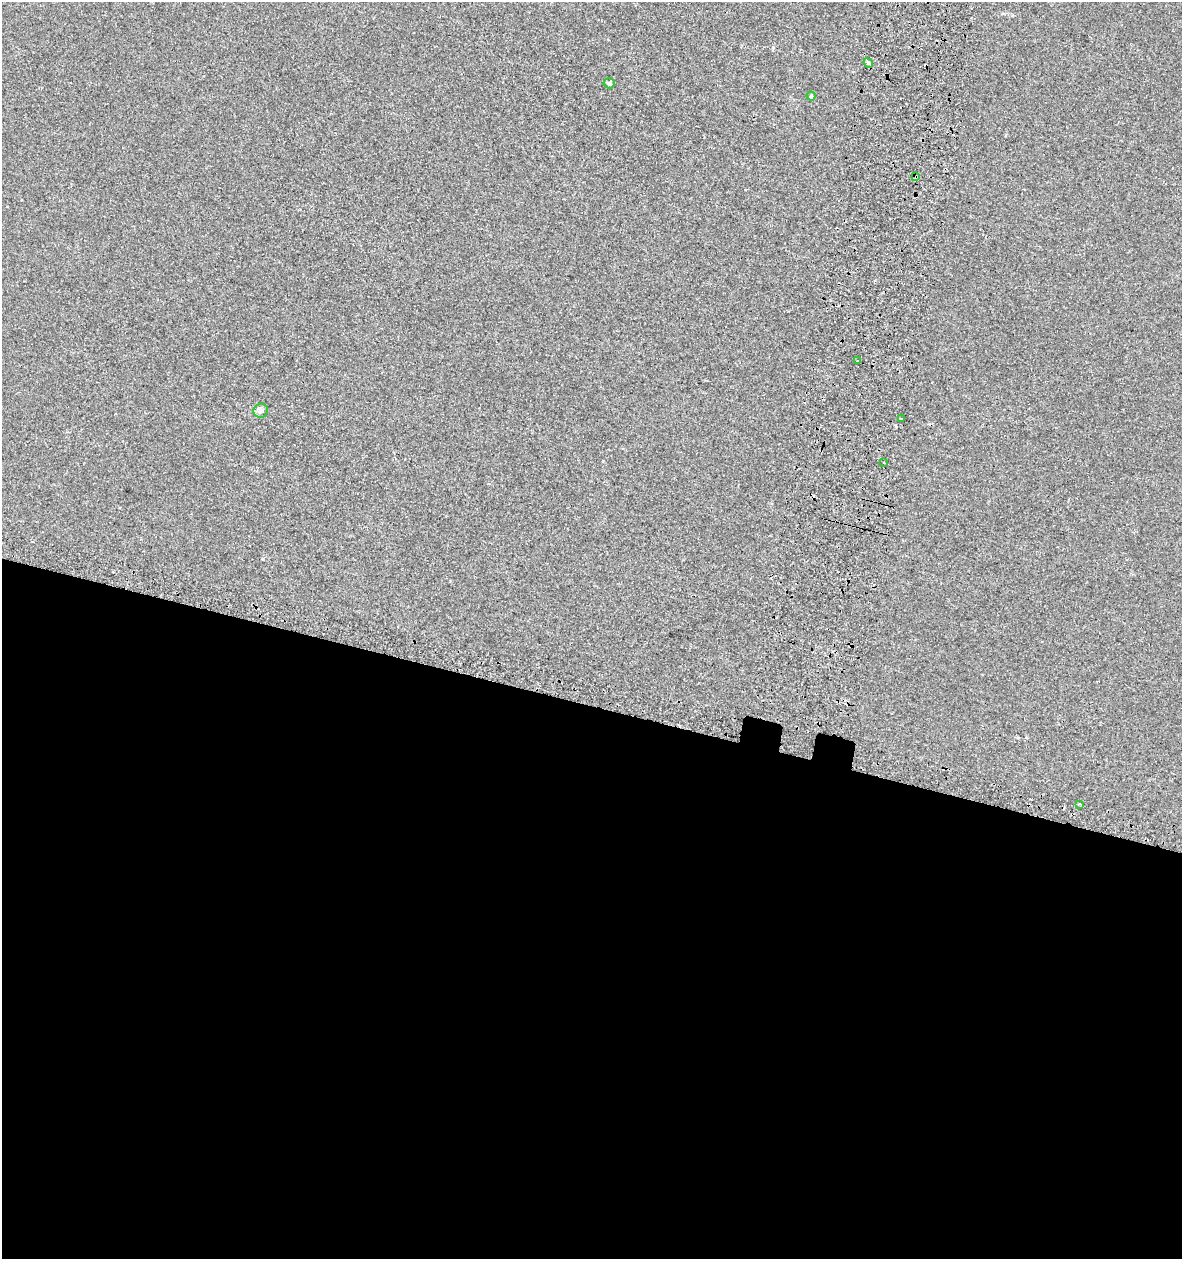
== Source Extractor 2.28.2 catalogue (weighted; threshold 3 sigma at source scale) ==
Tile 14 of 4 x 4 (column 2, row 4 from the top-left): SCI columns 1512-2691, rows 43-1299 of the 5318 x 5112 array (HDU 1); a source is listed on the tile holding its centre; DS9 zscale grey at full resolution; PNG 1184 x 1261 px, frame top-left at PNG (2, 2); each listed source drawn as its Kron ellipse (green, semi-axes under 4 px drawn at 4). Shown black and unused: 44% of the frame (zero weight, under 2 of 3 exposures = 3% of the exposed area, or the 3 px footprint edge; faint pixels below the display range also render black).
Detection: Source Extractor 2.28.2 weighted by HDU 2 'WHT'; one run over the whole footprint, this tile lists its part. Background 0.00179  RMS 0.0054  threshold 0.0245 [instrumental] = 3 sigma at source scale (4.5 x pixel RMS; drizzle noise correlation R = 1.50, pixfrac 1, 0.0396/0.0396 arcsec/px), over >= 5 px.
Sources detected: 10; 1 cosmic-ray / hot-pixel residue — neither listed nor drawn; the other 9 listed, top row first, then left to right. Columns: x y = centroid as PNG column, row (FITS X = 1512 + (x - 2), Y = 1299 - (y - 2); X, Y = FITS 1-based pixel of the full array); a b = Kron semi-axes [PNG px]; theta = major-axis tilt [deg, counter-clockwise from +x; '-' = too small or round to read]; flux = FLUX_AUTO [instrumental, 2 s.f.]
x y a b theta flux
868 63 5 4 - 0.75
609 83 5 5 - 1.2
811 96 4 4 - 0.54
916 176 3 3 - 0.63
857 361 3 2 - 0.82
261 411 7 7 - 1.9
901 419 3 3 - 1.3
884 463 3 3 - 1.9
1080 804 3 3 - 0.63
Overlapping masked pixels (flux is a lower limit): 1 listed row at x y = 916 176